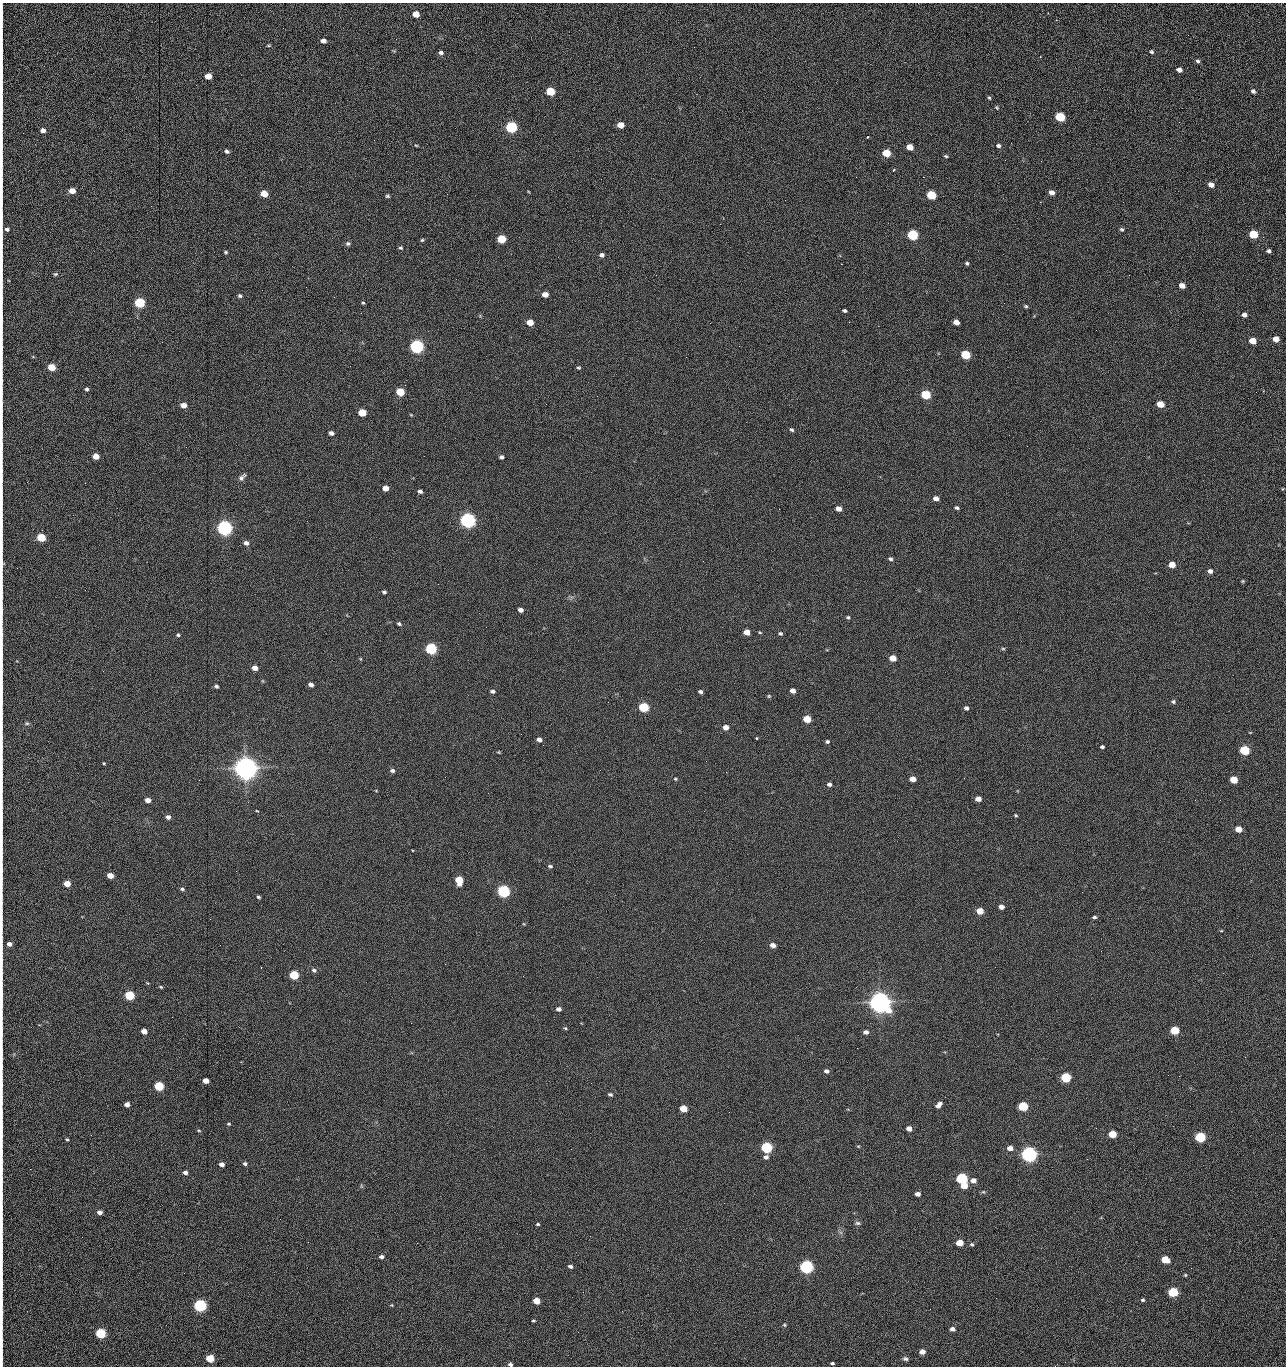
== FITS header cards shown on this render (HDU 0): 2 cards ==
NAXIS1  =                 1284 /fastest changing axis
NAXIS2  =                 1364 /next to fastest changing axis

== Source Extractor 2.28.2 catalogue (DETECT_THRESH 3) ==
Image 1284 x 1364 px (HDU 0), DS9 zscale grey, 1 PNG px = 1 image px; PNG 1288 x 1368 px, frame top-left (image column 1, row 1364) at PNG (2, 3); no overlay
Background 148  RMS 15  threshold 44.9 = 3 sigma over >= 5 px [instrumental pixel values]
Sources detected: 271; all 271 listed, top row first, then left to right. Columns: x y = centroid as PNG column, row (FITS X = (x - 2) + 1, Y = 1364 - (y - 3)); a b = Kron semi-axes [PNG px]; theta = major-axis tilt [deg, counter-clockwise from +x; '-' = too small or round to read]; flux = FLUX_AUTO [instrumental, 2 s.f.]
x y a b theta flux
416 14 5 5 - 1.3e+04
2 18 10 2 90 2.1e+03
1188 35 2 2 - 7.9e+02
323 41 5 4 - 4.8e+03
269 46 5 3 - 1.1e+03
1152 52 5 4 - 1.6e+03
441 53 5 4 - 2.6e+03
1040 57 3 2 - 5.8e+02
1198 61 6 4 -32 1.9e+03
2 67 17 2 90 3.1e+03
1179 70 5 4 - 4.2e+03
208 76 5 5 - 1.4e+04
2 88 10 2 90 1.8e+03
550 91 6 5 - 4.1e+04
1253 91 5 4 - 2.3e+03
2 98 9 2 90 1.4e+03
989 98 5 4 - 1.3e+03
997 107 6 5 - 1.3e+03
2 109 10 2 90 1.6e+03
1060 117 6 5 - 6.1e+04
1179 122 3 2 - 7.7e+02
621 125 5 5 - 1.4e+04
511 127 6 5 - 1.6e+05
43 130 5 5 - 4.7e+03
867 137 3 2 - 9.4e+02
2 145 13 2 90 2.2e+03
416 145 5 3 - 9.1e+02
998 146 6 5 - 2.3e+03
910 147 5 5 - 1.2e+04
227 151 6 4 -25 2.5e+03
886 153 6 5 - 2.8e+04
946 156 5 4 - 1.3e+03
1005 160 3 2 - 1.0e+03
1041 161 2 2 - 1.4e+03
894 170 3 3 - 1.0e+03
2 172 16 2 90 2.9e+03
856 177 2 2 - 1.6e+03
923 177 2 2 - 2.0e+04
1211 185 6 4 -28 6.2e+03
72 191 5 4 - 1.0e+04
1052 192 5 5 - 5.6e+03
264 194 5 5 - 2.0e+04
931 195 6 5 - 5.2e+04
387 196 5 4 - 1.6e+03
785 200 2 2 - 4.6e+02
2 201 9 2 90 1.5e+03
1123 202 2 2 - 6.0e+02
7 229 7 5 -19 2.7e+03
1122 229 5 5 - 1.7e+03
1253 234 6 5 - 4.3e+04
913 235 6 5 - 1.0e+05
1263 237 2 2 - 6.3e+02
501 239 6 5 - 4.0e+04
422 240 4 4 - 1.3e+03
348 244 7 5 0 2.1e+03
401 248 5 4 - 1.6e+03
1269 251 4 4 - 2.2e+03
226 252 4 4 - 1.3e+03
602 255 5 5 - 3.0e+03
2 261 8 2 90 1.5e+03
967 263 4 4 - 1.5e+03
841 264 2 2 - 1.9e+04
55 274 6 4 25 1.4e+03
656 275 2 2 - 1.4e+03
1182 285 5 4 - 7.5e+03
545 294 5 4 - 9.3e+03
240 296 5 5 - 1.8e+03
140 303 6 5 - 1.0e+05
363 303 5 4 - 1.2e+03
1026 306 5 3 - 1.4e+03
844 311 4 3 - 1.9e+03
1244 315 5 5 - 4.0e+03
2 320 18 2 90 2.9e+03
530 322 5 5 - 1.5e+04
849 322 2 2 - 6.7e+02
956 322 5 4 - 7.7e+03
710 323 3 2 - 2.3e+03
1276 339 5 5 - 1.0e+04
1253 341 5 5 - 1.6e+04
417 346 6 5 - 3.0e+05
966 355 6 5 - 5.7e+04
350 366 2 2 - 1.7e+03
51 367 5 5 - 2.5e+04
578 368 5 4 - 1.5e+03
87 389 4 4 - 1.7e+03
400 392 5 5 - 3.7e+04
1256 392 2 2 - 8.9e+02
926 395 6 5 - 5.9e+04
1160 404 5 5 - 1.8e+04
183 405 5 5 - 8.5e+03
2 406 17 2 90 2.8e+03
362 413 5 5 - 2.9e+04
411 415 6 3 -19 8.3e+02
792 430 5 4 - 1.7e+03
331 433 5 4 - 3.7e+03
1009 435 2 2 - 1.0e+03
2 446 12 2 90 2.1e+03
186 447 2 2 - 2.0e+03
96 456 5 4 - 1.2e+04
501 457 5 4 - 2.5e+03
242 477 11 5 41 3.3e+03
85 483 2 2 - 6.7e+02
385 488 5 4 - 9.6e+03
420 491 4 3 - 2.6e+03
936 498 5 4 - 5.9e+03
957 508 4 3 - 1.9e+03
839 509 5 4 - 8.6e+03
468 520 6 5 - 5.0e+05
224 528 6 5 - 5.3e+05
41 537 5 5 - 4.1e+04
246 543 6 5 - 4.1e+03
2 545 18 2 90 3.0e+03
890 559 5 4 - 2.0e+03
2 564 18 4 86 3.1e+03
1172 565 5 4 - 1.3e+04
1210 571 5 5 - 3.9e+03
1243 581 5 4 - 1.0e+03
384 592 4 3 - 2.0e+03
2 595 18 2 90 3.1e+03
520 610 5 4 - 4.3e+03
848 617 5 4 - 1.4e+03
399 624 5 4 - 1.9e+03
747 632 5 4 - 1.0e+04
760 632 4 3 - 9.3e+02
780 633 5 4 - 1.6e+03
178 635 4 3 - 1.5e+03
2 645 10 2 90 1.5e+03
431 649 6 5 - 1.6e+05
1003 649 6 4 -1 1.2e+03
893 658 5 4 - 1.4e+04
255 668 5 4 - 7.4e+03
311 685 5 4 - 4.0e+03
216 686 4 3 - 2.0e+03
2 688 17 2 90 3.1e+03
793 690 5 4 - 6.0e+03
492 691 6 4 -11 2.4e+03
700 692 4 3 - 2.3e+03
769 696 5 4 - 1.2e+03
1173 702 5 5 - 1.7e+03
644 707 6 5 - 7.7e+04
966 708 5 4 - 2.5e+03
807 719 5 5 - 2.7e+04
27 723 6 5 - 1.7e+03
726 727 5 4 - 7.4e+03
756 738 3 3 - 1.6e+03
539 739 5 4 - 4.1e+03
827 741 4 4 - 1.6e+03
543 745 2 2 - 2.2e+03
2 747 10 2 90 1.7e+03
1102 747 4 3 - 1.9e+03
1245 750 5 5 - 7.7e+04
498 752 3 3 - 9.4e+02
706 761 2 2 - 1.6e+03
104 763 3 3 - 9.2e+02
246 768 8 7 - 1.7e+06
392 770 6 5 - 2.7e+03
726 772 2 2 - 1.8e+03
675 779 5 4 - 1.0e+03
913 779 5 4 - 1.0e+04
1234 780 5 5 - 2.5e+04
829 784 5 4 - 3.0e+03
978 799 5 4 - 7.9e+03
147 800 5 4 - 6.5e+03
257 811 4 2 - 7.4e+02
1016 815 4 4 - 1.2e+03
168 817 5 4 - 3.8e+03
1238 829 5 4 - 1.5e+04
2 838 10 2 90 1.5e+03
550 866 6 4 -24 1.9e+03
110 875 5 4 - 1.2e+04
2 879 10 2 90 1.8e+03
459 880 7 5 -81 2.7e+04
67 883 5 4 - 1.5e+04
182 889 5 4 - 1.8e+03
503 891 6 5 - 2.4e+05
258 897 4 3 - 1.5e+03
1001 907 5 4 - 5.7e+03
980 911 5 4 - 1.9e+04
1094 917 4 3 - 1.9e+03
524 924 4 3 - 8.2e+02
1221 931 5 3 - 7.6e+02
9 944 5 4 - 4.2e+03
773 945 5 4 - 6.4e+03
314 970 7 5 -20 2.5e+03
294 975 5 5 - 6.1e+04
523 976 2 2 - 1.3e+03
161 987 5 3 - 1.2e+03
129 995 5 5 - 7.5e+04
2 1002 17 2 90 2.9e+03
880 1002 8 7 - 1.4e+06
559 1009 5 4 - 4.1e+03
411 1023 2 2 - 3.7e+03
565 1028 5 4 - 1.2e+03
1175 1030 5 5 - 4.8e+04
144 1031 5 4 - 9.9e+03
866 1032 5 4 - 3.8e+03
2 1034 10 2 90 1.6e+03
857 1048 2 2 - 9.3e+02
1245 1057 3 2 - 1.3e+03
826 1071 5 4 - 3.1e+03
1179 1076 3 2 - 1.8e+03
1066 1077 5 5 - 8.8e+04
206 1081 5 4 - 9.0e+03
159 1086 5 5 - 6.4e+04
610 1094 5 4 - 2.0e+03
127 1104 4 4 - 5.2e+03
939 1105 7 5 50 4.8e+03
1023 1106 5 5 - 7.3e+04
683 1109 5 4 - 2.1e+04
729 1112 2 2 - 6.8e+02
229 1124 5 4 - 1.1e+03
2 1127 23 2 90 3.6e+03
909 1128 5 4 - 6.9e+03
1096 1128 2 2 - 4.5e+02
199 1130 5 3 - 9.5e+02
1112 1134 5 4 - 3.2e+04
91 1135 2 2 - 1.7e+03
1200 1137 5 5 - 9.9e+04
67 1139 4 3 - 1.2e+03
858 1146 4 3 - 9.2e+02
766 1147 6 5 - 1.5e+05
1010 1148 5 4 - 7.6e+03
571 1149 2 2 - 6.4e+02
1029 1154 6 5 - 6.3e+05
766 1157 6 5 - 3.1e+03
1087 1159 2 2 - 1.3e+03
221 1164 5 4 - 4.4e+03
245 1164 5 4 - 2.3e+03
30 1169 2 2 - 2.3e+03
185 1172 5 4 - 3.5e+03
962 1178 6 5 - 1.5e+05
973 1180 5 4 - 6.5e+03
2 1181 18 2 90 2.9e+03
964 1186 5 4 - 1.7e+04
917 1194 5 4 - 4.6e+03
99 1212 5 4 - 4.4e+03
280 1219 2 2 - 1.4e+03
858 1223 7 5 -3 2.0e+03
538 1224 4 3 - 1.3e+03
308 1242 2 2 - 1.4e+03
417 1243 2 2 - 3.7e+03
960 1243 5 4 - 1.9e+04
972 1244 5 4 - 1.5e+03
2 1248 18 2 90 3.4e+03
381 1257 5 4 - 2.9e+03
1165 1260 6 5 - 2.7e+04
570 1266 5 4 - 2.9e+03
806 1267 6 5 - 3.1e+05
1185 1275 4 3 - 1.1e+03
2 1283 16 2 90 2.6e+03
1173 1292 5 5 - 7.9e+04
996 1298 2 2 - 1.7e+03
1143 1300 4 4 - 1.5e+03
536 1301 5 4 - 1.8e+04
200 1305 6 5 - 2.4e+05
392 1305 4 3 - 7.5e+02
622 1311 2 2 - 6.0e+02
2 1313 14 3 85 2.7e+03
533 1321 3 3 - 1.2e+03
784 1325 4 4 - 1.2e+03
952 1329 5 4 - 4.0e+03
578 1332 2 2 - 2.4e+03
101 1333 5 5 - 9.1e+04
2 1340 11 2 90 1.9e+03
922 1352 5 4 - 6.9e+03
2 1358 7 2 90 1.1e+03
210 1358 5 5 - 3.0e+04
905 1359 7 5 -13 2.1e+03
832 1363 4 3 - 1.4e+03
510 1364 5 4 - 2.7e+03
1055 1366 2 2 - 1.5e+03
At the frame edge (FLAGS 8, measured only in part): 32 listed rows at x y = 2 18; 2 67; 2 88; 2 98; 2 109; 2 145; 2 172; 2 201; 7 229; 2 261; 2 320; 2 406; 2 446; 2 545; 2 564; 2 595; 2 645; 2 688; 2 747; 2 838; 2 879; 2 1002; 2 1034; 2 1127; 2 1181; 2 1248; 2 1283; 2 1313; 2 1340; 2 1358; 510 1364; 1055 1366

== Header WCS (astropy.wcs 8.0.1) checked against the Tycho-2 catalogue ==
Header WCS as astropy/WCSLIB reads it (CRVAL/CRPIX/CD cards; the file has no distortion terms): RA---TAN/DEC--TAN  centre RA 15:41:40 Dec +51:59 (235.42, +51.99 deg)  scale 1.26 arcsec/px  FOV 26.9' x 28.5'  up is +92 deg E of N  parity flipped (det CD > 0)
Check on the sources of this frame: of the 60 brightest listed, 10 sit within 2.0 arcsec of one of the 11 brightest Tycho-2 stars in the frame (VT <= 12.29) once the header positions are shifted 0.39 arcsec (0.14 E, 0.36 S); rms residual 0.97 arcsec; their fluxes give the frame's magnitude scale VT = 25.21 - 2.5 log10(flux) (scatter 0.22 mag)
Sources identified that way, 10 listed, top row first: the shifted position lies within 2.0 arcsec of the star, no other Tycho-2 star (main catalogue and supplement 1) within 4.0 arcsec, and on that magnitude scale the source's flux lands within +1.5 / -3 mag of the star's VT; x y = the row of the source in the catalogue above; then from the Tycho-2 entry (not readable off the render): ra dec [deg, ICRS J2000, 3 dp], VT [Tycho-2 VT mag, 2 dp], TYC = Tycho-2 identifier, HIP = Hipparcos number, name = IAU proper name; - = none
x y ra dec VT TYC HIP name
417 346 235.614 +52.064 11.61 3489-1132-1 - -
468 520 235.514 +52.049 11.19 3489-1407-1 - -
224 528 235.515 +52.133 11.12 3489-1380-1 - -
246 768 235.378 +52.130 9.31 3489-1322-1 76850 -
503 891 235.303 +52.042 11.52 3489-958-1 - -
880 1002 235.232 +51.912 9.59 3489-824-1 - -
1029 1154 235.143 +51.862 10.97 3489-1016-1 - -
962 1178 235.131 +51.886 12.29 3489-908-1 - -
806 1267 235.084 +51.941 11.45 3489-1346-1 - -
200 1305 235.075 +52.152 11.74 3489-912-1 - -